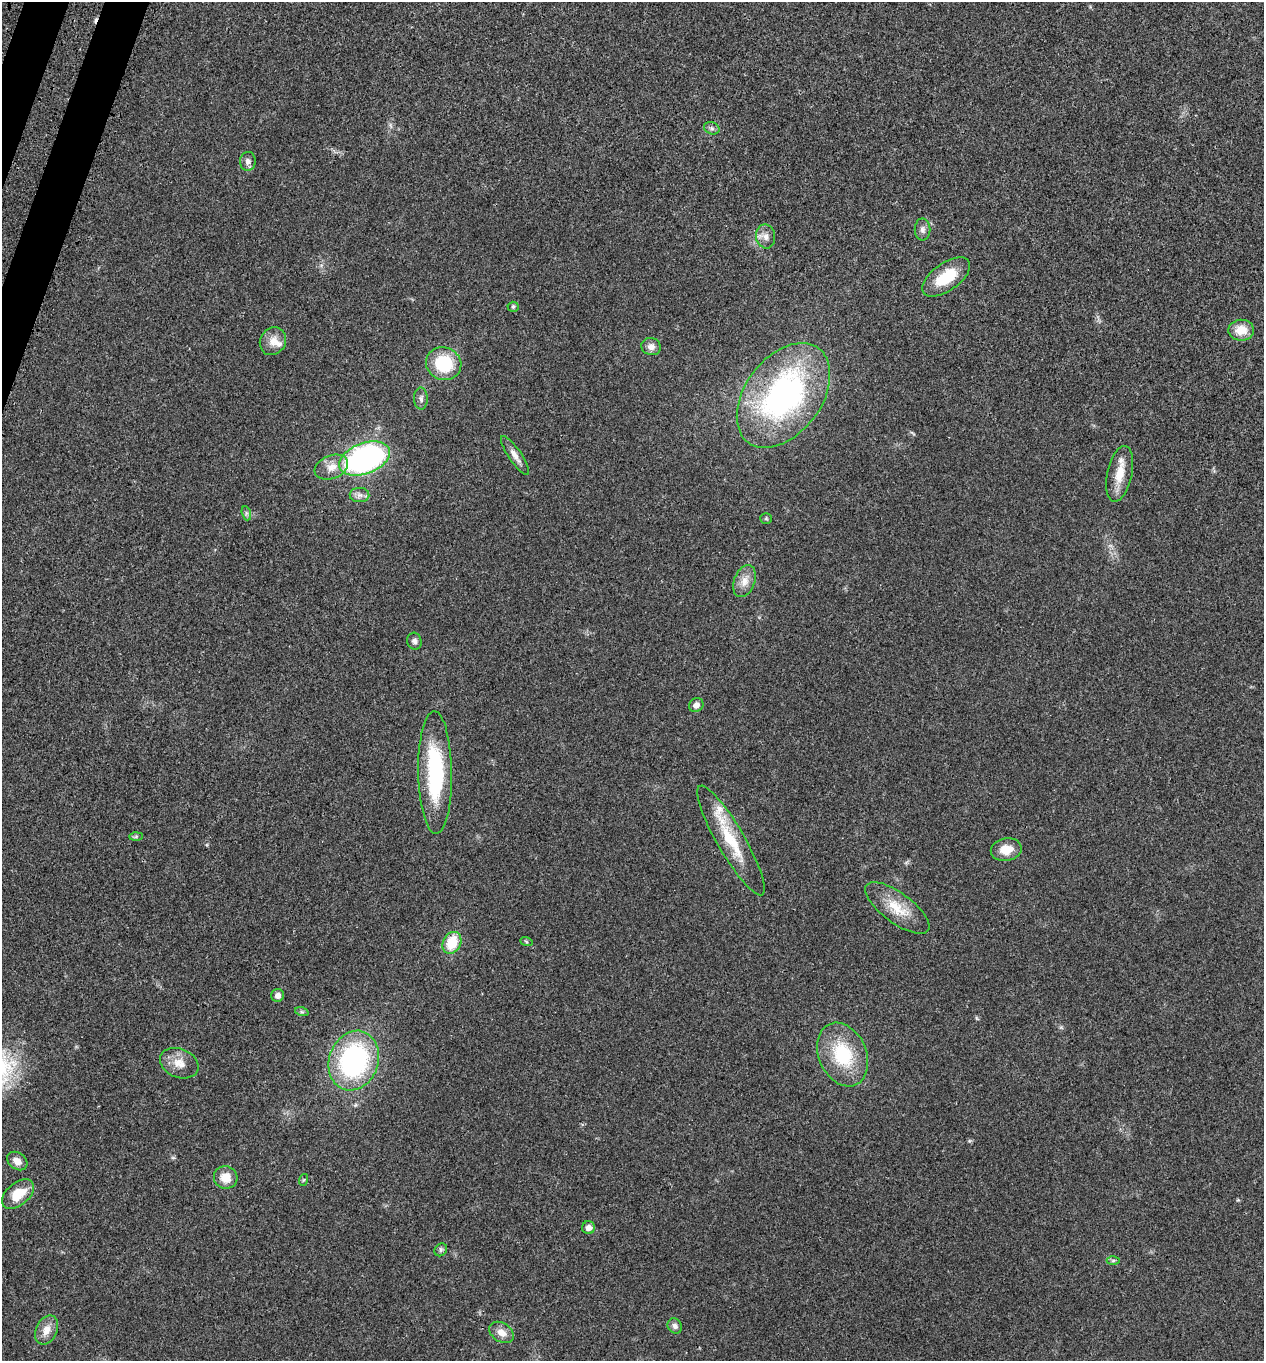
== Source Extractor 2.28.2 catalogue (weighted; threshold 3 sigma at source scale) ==
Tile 11 of 4 x 4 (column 3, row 3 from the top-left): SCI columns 2750-4011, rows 1460-2818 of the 5629 x 5638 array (HDU 1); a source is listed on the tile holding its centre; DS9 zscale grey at full resolution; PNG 1266 x 1363 px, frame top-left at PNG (2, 2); each listed source drawn as its Kron ellipse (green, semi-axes under 4 px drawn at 4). Shown black and unused: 1% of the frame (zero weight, under 3 of 4 exposures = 8% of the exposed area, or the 3 px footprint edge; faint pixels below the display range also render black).
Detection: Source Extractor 2.28.2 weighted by HDU 2 'WHT'; one run over the whole footprint, this tile lists its part. Background 0.0234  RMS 0.0034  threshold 0.0154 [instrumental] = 3 sigma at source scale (4.5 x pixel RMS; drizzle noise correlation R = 1.50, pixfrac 1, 0.05/0.05 arcsec/px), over >= 5 px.
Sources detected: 47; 1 cosmic-ray / hot-pixel residue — neither listed nor drawn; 2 inside a brighter listed object's ellipse — not listed separately; the other 44 listed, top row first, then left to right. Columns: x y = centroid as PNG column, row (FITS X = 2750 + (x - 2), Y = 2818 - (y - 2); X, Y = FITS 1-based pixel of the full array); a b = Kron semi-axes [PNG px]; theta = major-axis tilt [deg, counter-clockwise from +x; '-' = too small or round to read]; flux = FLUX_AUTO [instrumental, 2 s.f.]
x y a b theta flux
712 128 8 6 -22 0.94
248 161 9 8 - 1.6
922 230 11 8 -90 1.4
765 236 12 9 -78 2.2
946 277 28 13 35 10
513 307 5 5 - 0.55
1241 330 13 10 2 5.5
273 341 14 12 56 3.4
651 347 10 8 -17 2
444 364 18 16 -22 17
783 395 59 38 53 85
421 399 11 7 -87 1.2
515 455 23 6 -56 2.5
364 459 26 15 21 83
331 467 17 11 22 3.9
1120 474 28 12 78 6.4
360 495 10 7 -1 1.6
246 513 7 4 -72 0.68
766 518 5 5 - 0.44
744 581 16 10 69 3.3
414 641 8 7 - 1.2
696 705 7 6 - 1.7
435 773 61 17 -89 34
136 837 7 4 1 0.55
731 840 63 14 -60 14
1006 850 15 11 10 4.9
897 908 38 15 -36 9
526 941 6 4 -20 0.44
452 943 11 9 63 9.5
278 995 6 6 - 1.9
302 1012 7 4 -18 0.6
843 1055 33 24 -67 20
354 1061 30 24 70 55
179 1063 20 14 -22 4.6
17 1161 11 8 -37 2.6
226 1177 12 11 - 4.7
303 1180 6 4 70 0.38
18 1194 19 11 40 7.9
589 1228 6 6 - 1.7
441 1250 7 5 46 0.67
1113 1260 6 4 1 0.55
675 1326 8 7 - 1.2
47 1330 15 10 65 3.5
501 1332 13 9 -33 2.9